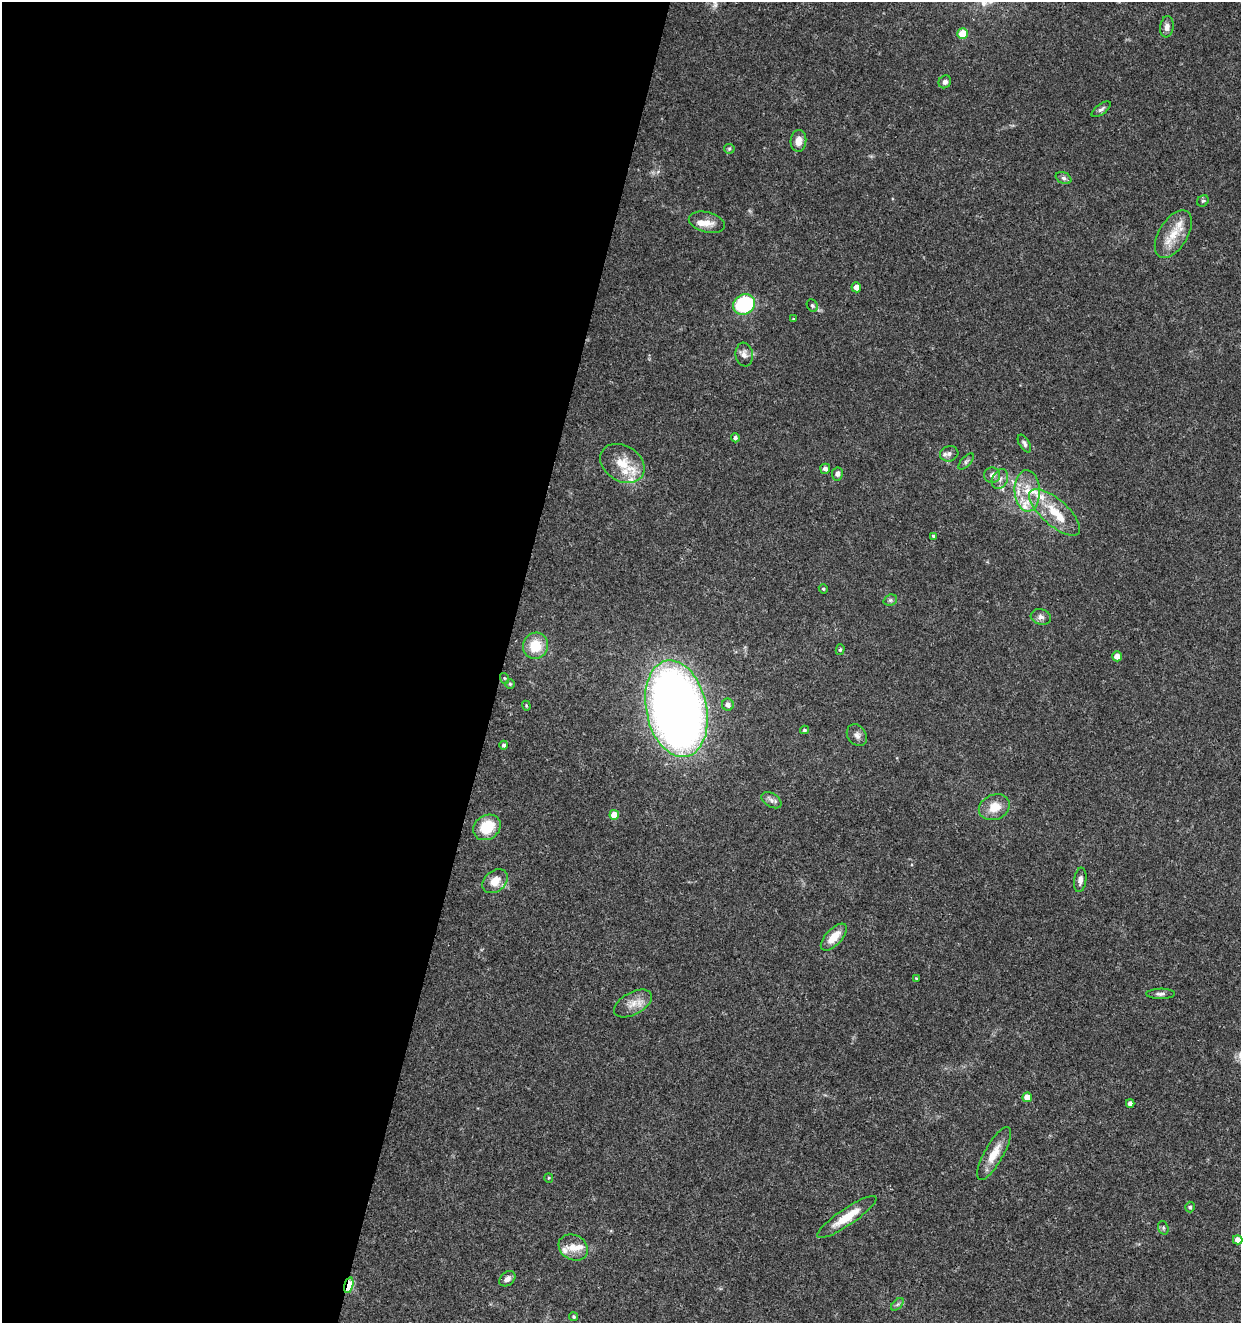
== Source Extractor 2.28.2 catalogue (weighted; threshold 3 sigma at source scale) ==
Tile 5 of 4 x 4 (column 1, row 2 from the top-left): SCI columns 283-1521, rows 2645-3965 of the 5461 x 5295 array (HDU 1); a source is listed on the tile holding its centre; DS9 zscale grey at full resolution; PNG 1243 x 1325 px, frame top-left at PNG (2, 2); each listed source drawn as its Kron ellipse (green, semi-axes under 4 px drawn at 4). Shown black and unused: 41% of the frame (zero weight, under 3 of 5 exposures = <1% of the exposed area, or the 3 px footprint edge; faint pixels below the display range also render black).
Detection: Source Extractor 2.28.2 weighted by HDU 2 'WHT'; one run over the whole footprint, this tile lists its part. Background 0.0329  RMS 0.0024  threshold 0.011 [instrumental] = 3 sigma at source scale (4.5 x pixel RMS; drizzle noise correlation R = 1.50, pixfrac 1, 0.0396/0.0396 arcsec/px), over >= 5 px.
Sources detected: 73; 9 inside a brighter listed object's ellipse — not listed separately; the other 64 listed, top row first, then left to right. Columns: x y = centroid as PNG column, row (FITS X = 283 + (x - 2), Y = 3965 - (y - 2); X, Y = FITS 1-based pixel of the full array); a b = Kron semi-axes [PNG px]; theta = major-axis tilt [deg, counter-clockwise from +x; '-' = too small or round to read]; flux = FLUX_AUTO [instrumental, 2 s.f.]
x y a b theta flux
1167 27 10 7 83 1.2
963 34 5 5 - 5.5
945 82 7 6 - 0.72
1101 109 11 5 36 0.72
798 141 11 8 85 2.1
729 149 5 5 - 0.33
1064 178 8 5 -26 0.63
1203 201 6 5 - 0.42
707 222 18 10 -14 2.7
1173 234 26 14 58 5.5
856 287 5 5 - 1.6
744 304 11 10 - 21
812 305 6 5 - 0.45
793 319 4 3 - 0.22
744 354 12 8 -82 1.4
735 438 4 4 - 0.67
1024 443 10 5 -59 0.67
949 454 9 7 16 1
966 461 10 4 48 0.51
622 463 23 17 -32 6.6
825 469 5 5 - 0.91
837 474 6 5 - 0.8
992 475 8 7 - 1.2
1000 479 10 7 64 1.3
1027 491 21 12 -87 5
1055 512 32 13 -41 6.8
933 536 4 3 - 0.34
823 589 5 4 - 0.33
890 600 7 5 20 0.5
1041 617 10 7 -15 0.99
536 646 13 12 - 6
840 650 5 4 - 0.42
1117 656 5 5 - 1.8
504 678 5 3 - 0.24
510 684 5 5 - 0.33
728 705 6 6 - 1.1
526 706 5 4 - 0.29
676 709 49 30 -78 220
804 730 4 3 - 0.41
857 735 11 9 -54 1.2
504 745 4 4 - 0.55
772 800 11 6 -30 1
994 807 16 12 24 3.8
614 815 5 5 - 3.8
487 827 14 12 35 7.6
1080 880 12 6 82 1.1
495 881 14 10 41 2.9
834 937 17 8 47 3.8
916 978 4 3 - 0.2
1161 994 14 5 1 0.89
633 1004 20 11 29 3
1027 1097 5 4 - 2.5
1130 1103 4 4 - 1.1
994 1153 30 9 61 4
549 1178 5 4 - 0.26
1190 1207 5 4 - 0.42
847 1217 35 8 34 6
1163 1228 7 5 -71 0.43
1238 1240 5 4 - 1.9
573 1247 15 12 -29 2.9
507 1279 9 6 39 1.1
349 1285 8 4 75 12
897 1304 7 4 45 0.48
574 1317 4 4 - 0.38
Overlapping masked pixels (flux is a lower limit): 1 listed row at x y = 349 1285